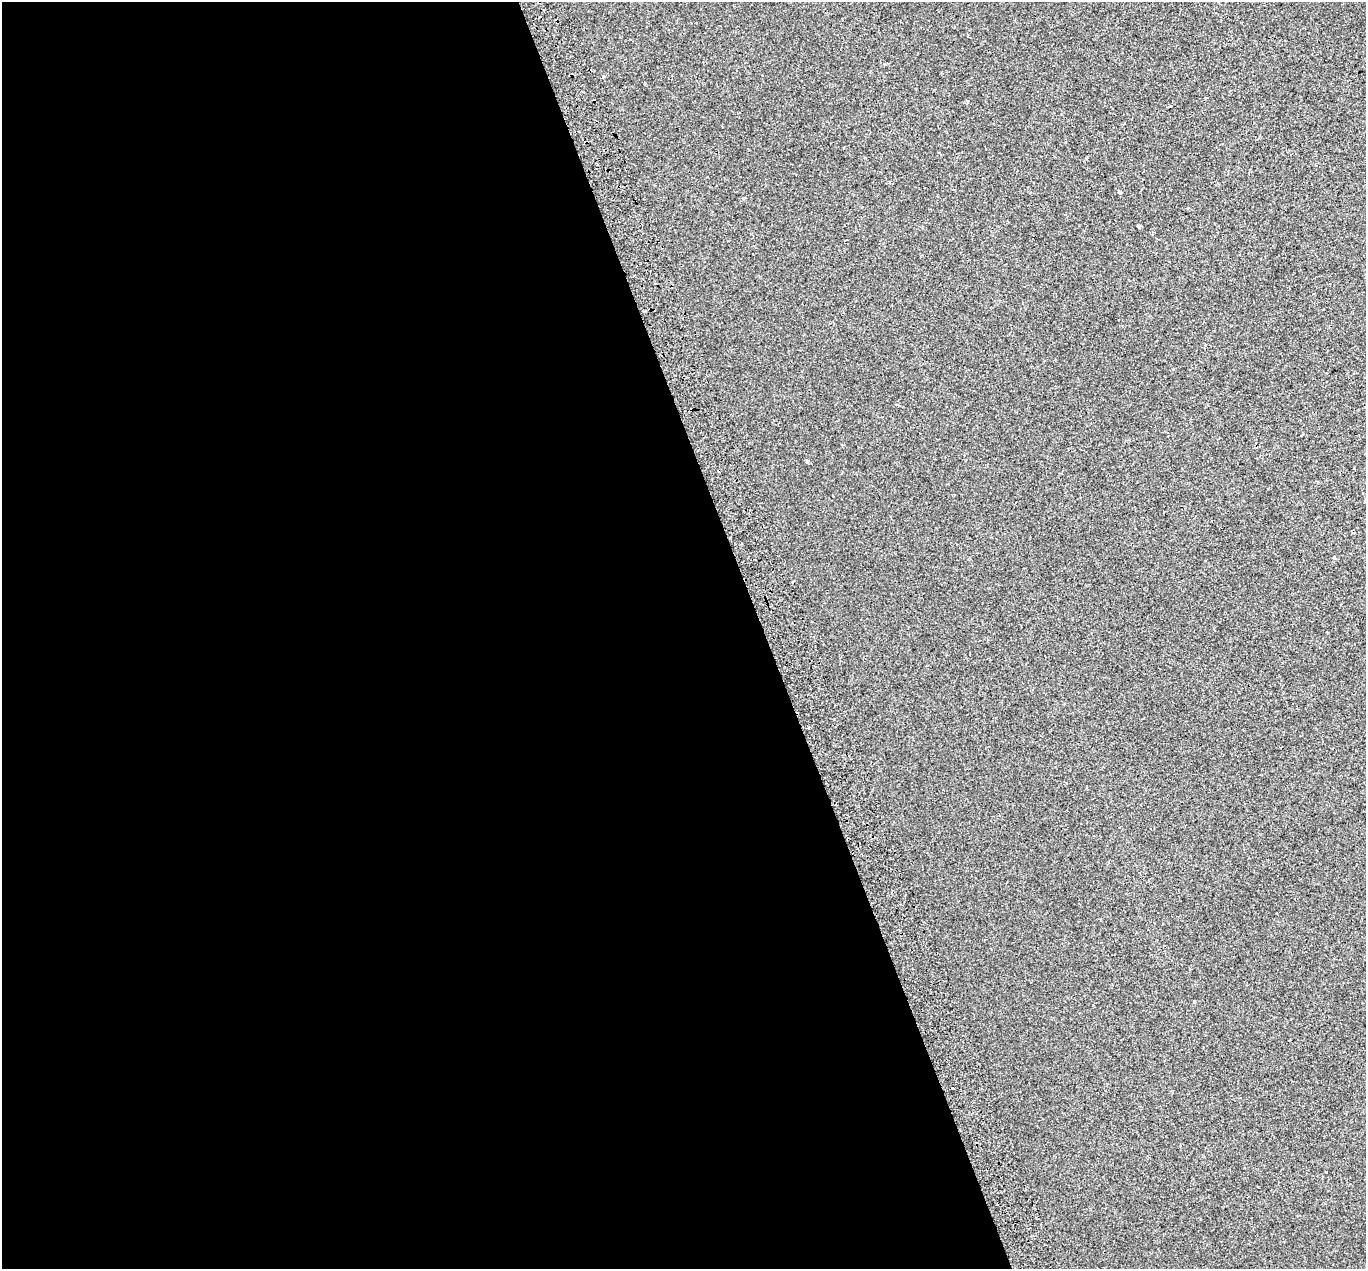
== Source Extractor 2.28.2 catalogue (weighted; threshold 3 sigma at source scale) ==
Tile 9 of 4 x 4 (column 1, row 3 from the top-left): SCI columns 60-1423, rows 1413-2679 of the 5607 x 5418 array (HDU 1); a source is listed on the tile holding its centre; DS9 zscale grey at full resolution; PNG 1368 x 1271 px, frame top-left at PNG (2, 2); no overlay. Shown black and unused: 56% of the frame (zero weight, under 2 of 3 exposures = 5% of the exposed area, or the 3 px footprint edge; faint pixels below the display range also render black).
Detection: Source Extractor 2.28.2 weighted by HDU 2 'WHT'; one run over the whole footprint, this tile lists its part. Background 0.00107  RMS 0.0036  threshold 0.0161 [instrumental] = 3 sigma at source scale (4.5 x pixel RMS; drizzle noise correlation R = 1.50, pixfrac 1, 0.0396/0.0396 arcsec/px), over >= 5 px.
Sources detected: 10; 5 cosmic-ray / hot-pixel residue — not listed; the other 5 listed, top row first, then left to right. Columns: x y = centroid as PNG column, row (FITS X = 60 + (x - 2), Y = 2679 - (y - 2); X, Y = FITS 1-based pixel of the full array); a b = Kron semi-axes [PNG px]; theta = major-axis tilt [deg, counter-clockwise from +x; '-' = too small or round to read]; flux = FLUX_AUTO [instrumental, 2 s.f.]
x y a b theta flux
1120 192 4 3 - 0.79
1139 226 3 3 - 3.2
807 461 4 3 - 0.82
1334 557 4 4 - 0.6
1195 1002 4 2 - 0.27